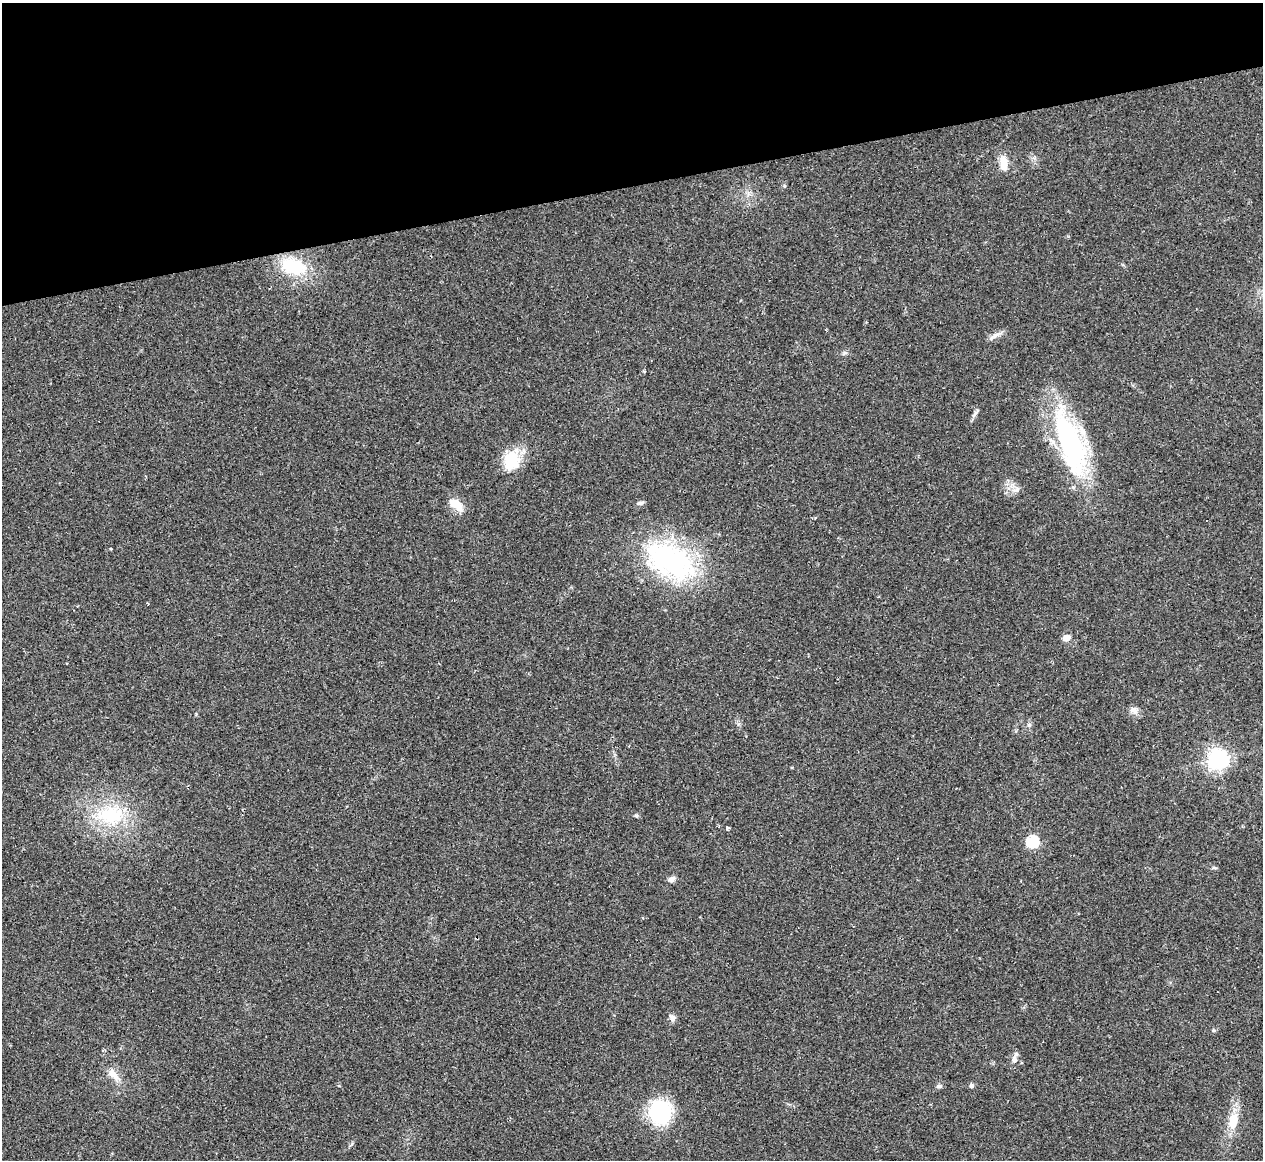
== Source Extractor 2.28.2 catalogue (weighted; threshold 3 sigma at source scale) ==
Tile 3 of 4 x 4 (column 3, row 1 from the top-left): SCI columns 2552-3812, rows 3733-4890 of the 5073 x 5080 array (HDU 1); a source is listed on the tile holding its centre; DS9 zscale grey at full resolution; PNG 1265 x 1162 px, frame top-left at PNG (2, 3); no overlay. Shown black and unused: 16% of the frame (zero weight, under 2 of 3 exposures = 2% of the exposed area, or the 3 px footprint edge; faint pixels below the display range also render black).
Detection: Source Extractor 2.28.2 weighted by HDU 2 'WHT'; one run over the whole footprint, this tile lists its part. Background 0.059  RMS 0.0071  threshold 0.0318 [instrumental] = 3 sigma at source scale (4.5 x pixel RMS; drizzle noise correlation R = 1.50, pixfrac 1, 0.05/0.05 arcsec/px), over >= 5 px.
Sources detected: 29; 1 inside a brighter listed object's ellipse — not listed separately; the other 28 listed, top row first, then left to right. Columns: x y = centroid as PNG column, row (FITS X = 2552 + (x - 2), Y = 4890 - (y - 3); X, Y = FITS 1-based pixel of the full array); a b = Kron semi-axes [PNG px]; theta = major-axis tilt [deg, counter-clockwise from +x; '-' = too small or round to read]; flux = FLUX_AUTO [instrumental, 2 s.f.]
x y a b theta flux
1003 163 20 9 -86 8.5
293 266 33 20 -11 34
996 335 12 5 26 3.2
975 413 10 4 57 1.9
1070 443 80 26 -70 120
512 460 23 17 82 25
1016 490 11 6 32 3.2
641 503 9 4 10 1.7
456 504 16 9 -37 12
671 561 67 37 -27 120
1066 638 5 5 - 12
1134 711 11 7 -8 3.6
1029 725 6 4 72 1.2
1217 759 7 7 - 420
110 815 43 26 9 45
636 815 6 4 -1 1
727 828 4 3 - 3.7
1032 841 6 6 - 75
1214 868 6 4 -19 1
672 879 8 7 - 2.9
672 1018 9 7 -57 2.9
1213 1030 6 3 -71 0.77
1014 1059 8 6 -82 3.1
114 1075 19 8 -46 7.1
939 1086 8 5 8 1.6
971 1086 6 6 - 1.6
660 1112 28 26 -67 43
1233 1121 20 11 77 13